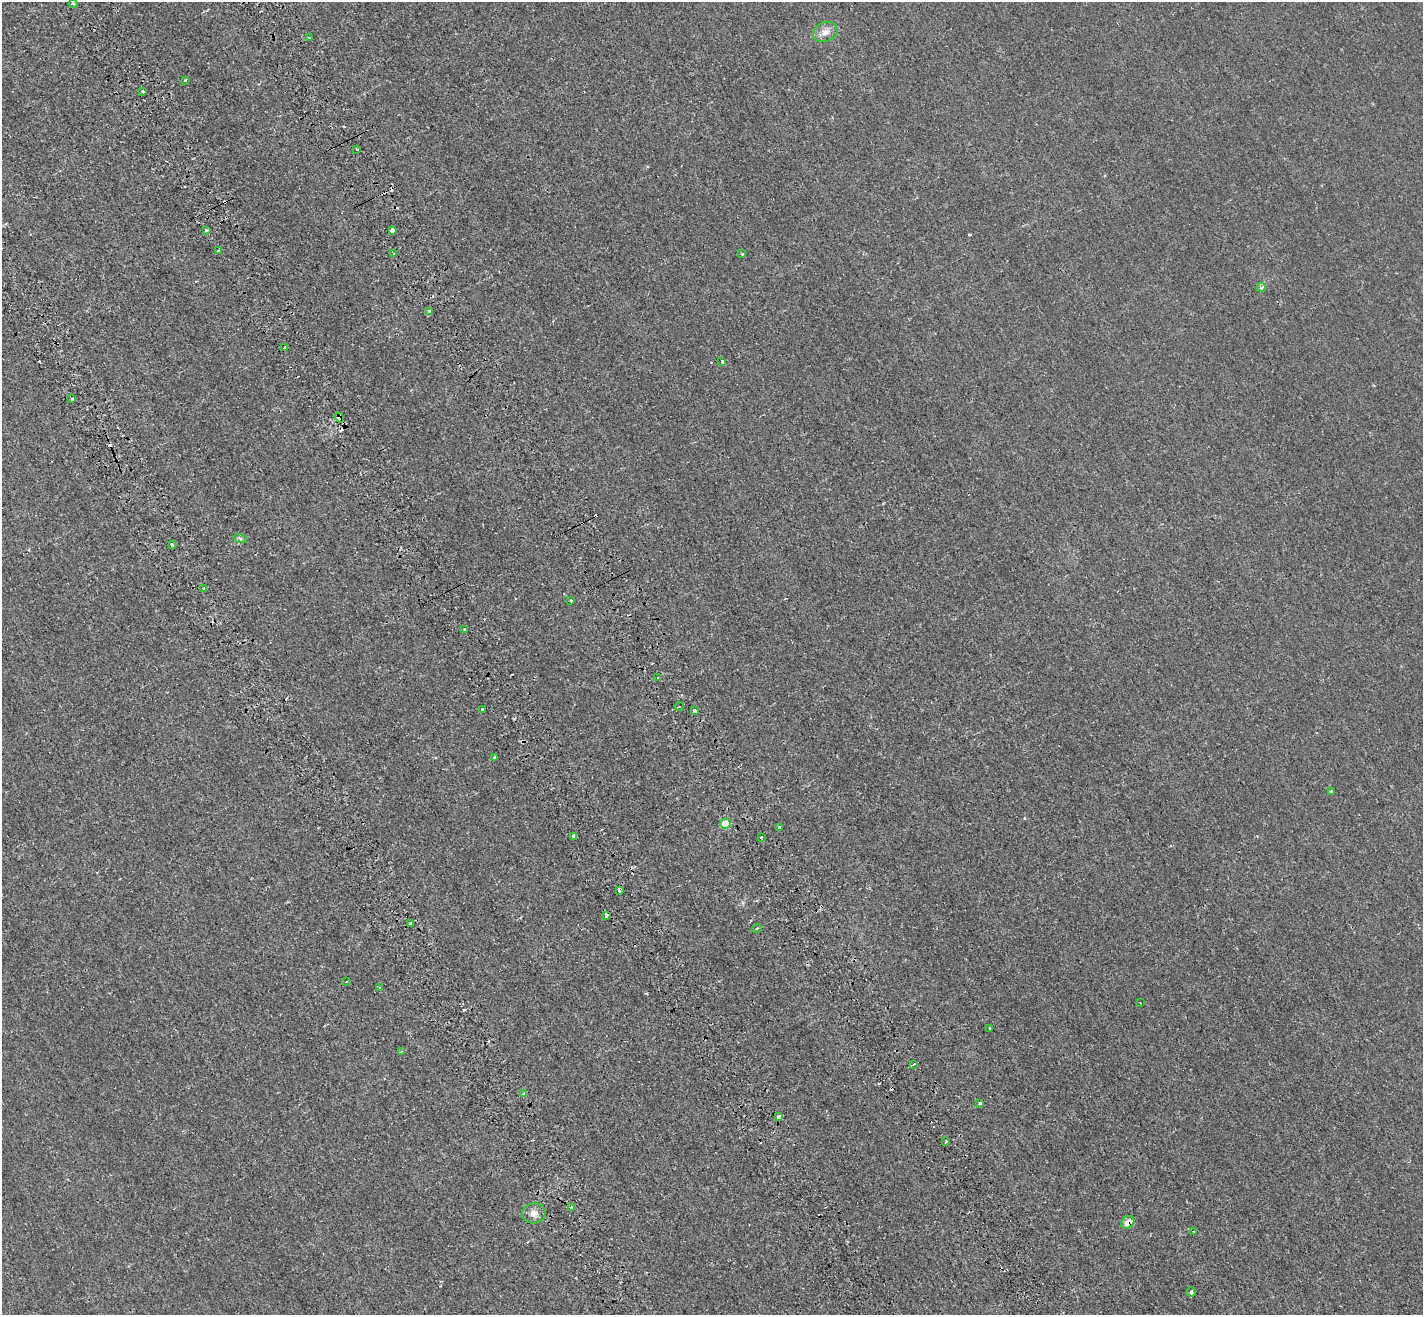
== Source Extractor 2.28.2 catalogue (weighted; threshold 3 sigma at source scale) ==
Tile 11 of 4 x 4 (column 3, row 3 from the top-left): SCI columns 3092-4512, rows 1621-2933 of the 6130 x 6038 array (HDU 1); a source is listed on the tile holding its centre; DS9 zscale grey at full resolution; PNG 1425 x 1317 px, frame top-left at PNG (2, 2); each listed source drawn as its Kron ellipse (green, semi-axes under 4 px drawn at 4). Shown black and unused: <1% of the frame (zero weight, under 2 of 3 exposures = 12% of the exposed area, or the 3 px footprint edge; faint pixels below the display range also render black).
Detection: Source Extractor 2.28.2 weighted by HDU 2 'WHT'; one run over the whole footprint, this tile lists its part. Background 0.00231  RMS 0.0033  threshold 0.0149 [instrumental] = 3 sigma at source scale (4.5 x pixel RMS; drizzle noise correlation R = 1.50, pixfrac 1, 0.05/0.05 arcsec/px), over >= 5 px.
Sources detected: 67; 16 cosmic-ray / hot-pixel residue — neither listed nor drawn; the other 51 listed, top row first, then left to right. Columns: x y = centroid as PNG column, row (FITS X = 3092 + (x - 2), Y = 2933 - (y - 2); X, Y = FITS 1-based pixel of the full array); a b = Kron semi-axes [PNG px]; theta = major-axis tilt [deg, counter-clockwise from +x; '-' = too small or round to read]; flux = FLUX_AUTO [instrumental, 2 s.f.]
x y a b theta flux
73 3 4 3 - 0.56
825 32 13 9 23 2.2
310 38 3 3 - 0.95
185 80 3 3 - 0.44
143 91 3 3 - 2.2
357 149 3 3 - 0.81
392 230 3 3 - 4.6
206 231 3 3 - 2
219 251 3 3 - 1
394 253 3 3 - 0.39
742 254 3 3 - 0.48
1261 288 5 4 - 0.81
430 311 3 3 - 0.54
285 348 3 3 - 0.97
722 361 3 3 - 1.5
72 398 3 3 - 0.64
339 417 5 3 - 7.2
240 538 7 4 -20 0.49
172 545 3 3 - 1.7
203 588 3 3 - 0.8
571 600 3 3 - 0.76
465 629 3 3 - 0.76
658 678 3 3 - 0.47
679 706 4 3 - 0.35
482 709 3 3 - 1.2
695 711 3 3 - 1.3
495 757 3 3 - 0.91
1331 792 4 4 - 0.97
725 824 5 5 - 7.7
779 827 3 3 - 0.88
574 836 4 3 - 1.8
761 837 3 3 - 0.62
619 890 4 3 - 1.2
607 915 4 3 - 3.8
411 924 4 3 - 0.95
757 928 5 3 - 0.27
346 982 3 2 - 0.26
379 988 3 3 - 0.53
1140 1003 3 2 - 0.23
990 1028 3 2 - 0.36
401 1051 2 2 - 0.21
914 1064 3 2 - 0.54
524 1094 4 3 - 1.5
980 1103 3 3 - 4.5
778 1117 4 4 - 1.4
946 1141 4 3 - 0.31
572 1207 3 3 - 3.6
534 1213 12 10 10 2.1
1128 1222 7 5 46 3
1194 1231 3 2 - 0.25
1191 1292 4 3 - 0.79
Overlapping masked pixels (flux is a lower limit): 3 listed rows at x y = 339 417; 607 915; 1128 1222